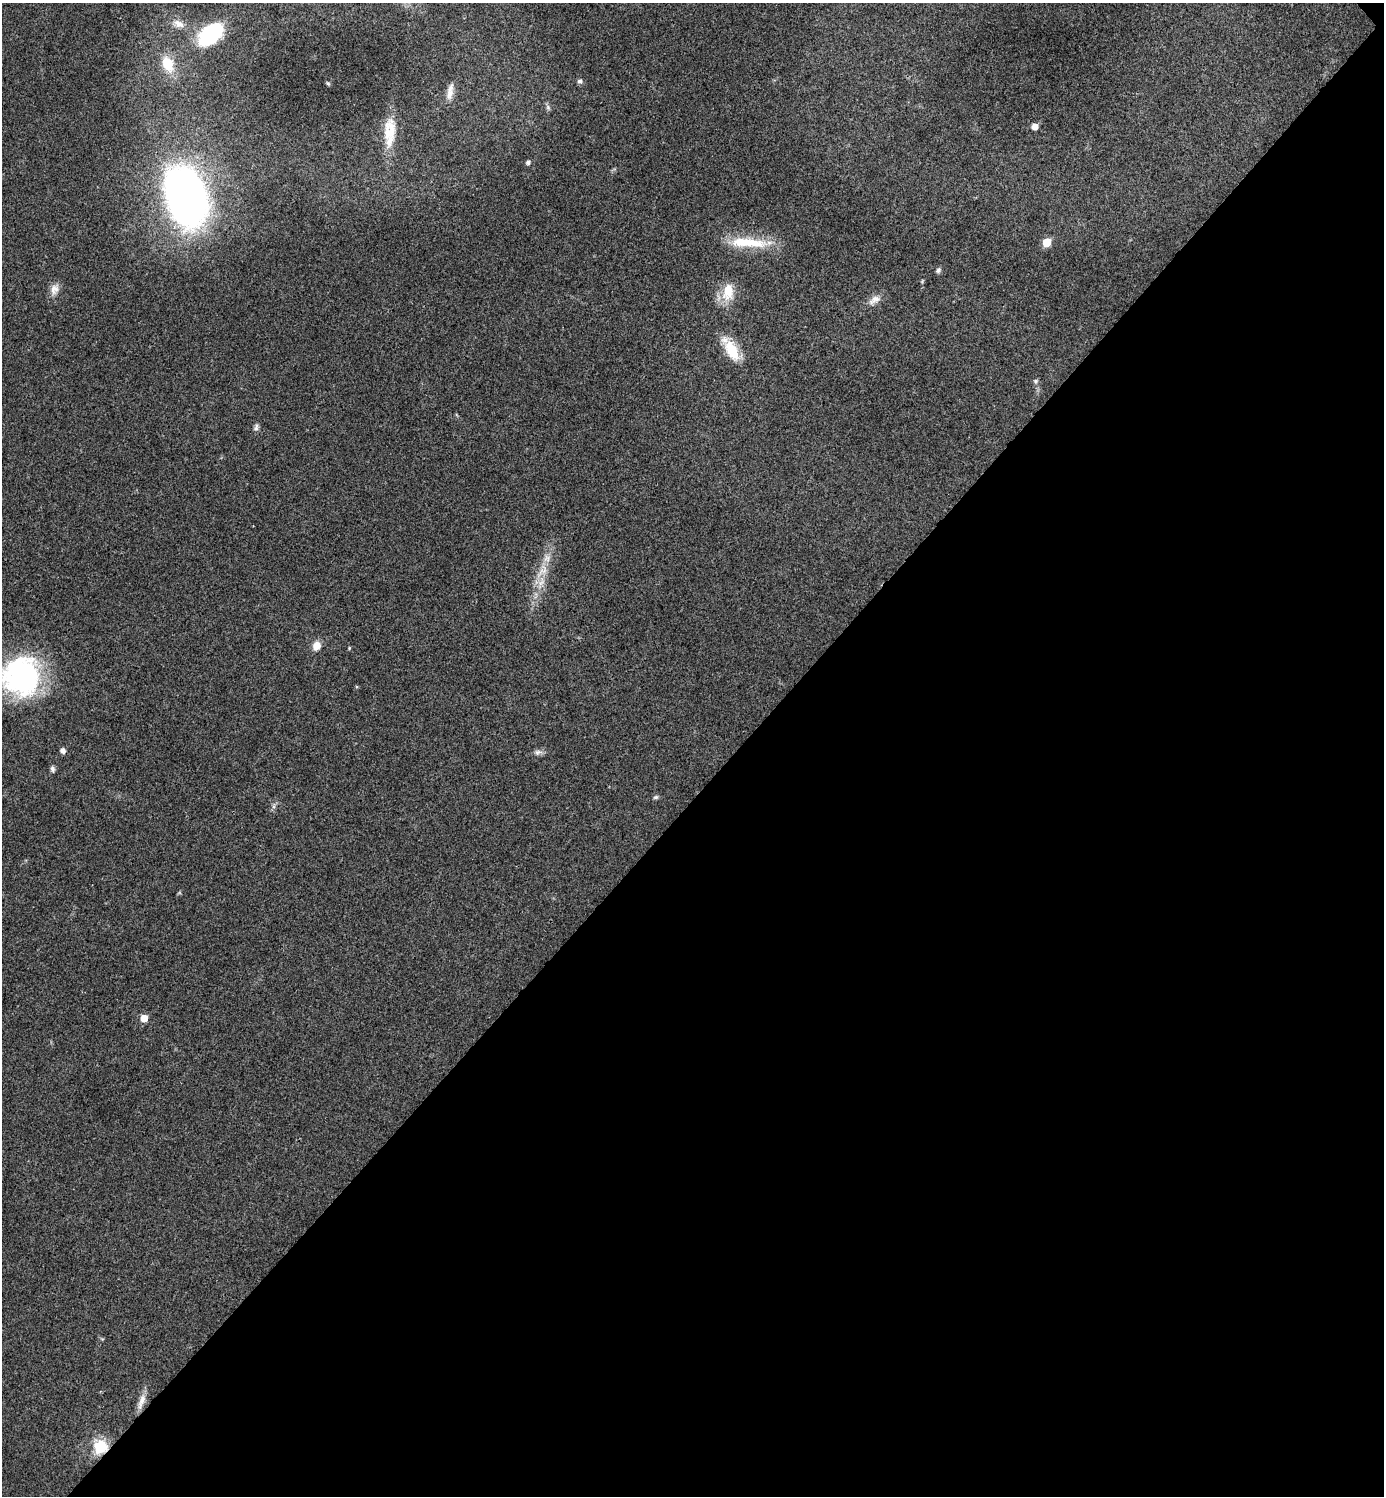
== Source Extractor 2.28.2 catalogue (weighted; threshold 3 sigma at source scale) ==
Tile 12 of 4 x 4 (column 4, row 3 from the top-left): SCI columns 4304-5685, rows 1501-2994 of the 5986 x 5986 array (HDU 1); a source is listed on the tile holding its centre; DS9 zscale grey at full resolution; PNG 1386 x 1498 px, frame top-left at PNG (2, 3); no overlay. Shown black and unused: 47% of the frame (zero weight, under 3 of 4 exposures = <1% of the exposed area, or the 3 px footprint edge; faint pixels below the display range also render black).
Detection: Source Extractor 2.28.2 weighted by HDU 2 'WHT'; one run over the whole footprint, this tile lists its part. Background 0.0194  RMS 0.004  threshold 0.0182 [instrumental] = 3 sigma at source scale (4.5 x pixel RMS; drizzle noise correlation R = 1.50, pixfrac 1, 0.05/0.05 arcsec/px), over >= 5 px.
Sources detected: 32; all 32 listed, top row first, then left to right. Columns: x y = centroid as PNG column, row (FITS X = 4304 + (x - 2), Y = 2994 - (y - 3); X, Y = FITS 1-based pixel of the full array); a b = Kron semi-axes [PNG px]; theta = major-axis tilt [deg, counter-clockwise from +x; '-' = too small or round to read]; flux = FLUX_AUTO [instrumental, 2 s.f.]
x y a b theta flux
178 24 18 10 -16 4.3
211 34 35 20 38 30
168 64 16 11 -67 12
580 81 7 7 - 1
328 83 6 5 - 0.52
450 92 24 7 80 3.5
548 107 9 5 -64 0.99
1035 126 5 5 - 3.9
390 131 35 17 85 12
528 162 5 5 - 1.2
185 197 59 37 -73 240
748 242 58 12 -3 17
1047 242 6 5 - 12
938 270 7 6 - 0.98
55 289 16 11 66 3.3
728 291 23 14 83 10
874 300 20 10 33 3.5
732 350 24 13 -60 14
1035 381 6 6 - 0.94
256 427 10 6 75 1.2
542 571 29 13 54 8.6
316 646 11 8 66 4
349 648 4 4 - 0.39
21 676 43 42 - 76
63 750 5 5 - 2
538 752 11 7 8 1.7
52 769 8 5 -74 1.1
656 797 7 5 16 0.77
274 806 10 4 77 1
144 1018 5 5 - 6.8
141 1401 24 7 70 3.8
100 1446 18 17 - 12
Overlapping masked pixels (flux is a lower limit): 1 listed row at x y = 100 1446
Isophote crosses this tile's border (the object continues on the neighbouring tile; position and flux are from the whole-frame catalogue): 1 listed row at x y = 21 676